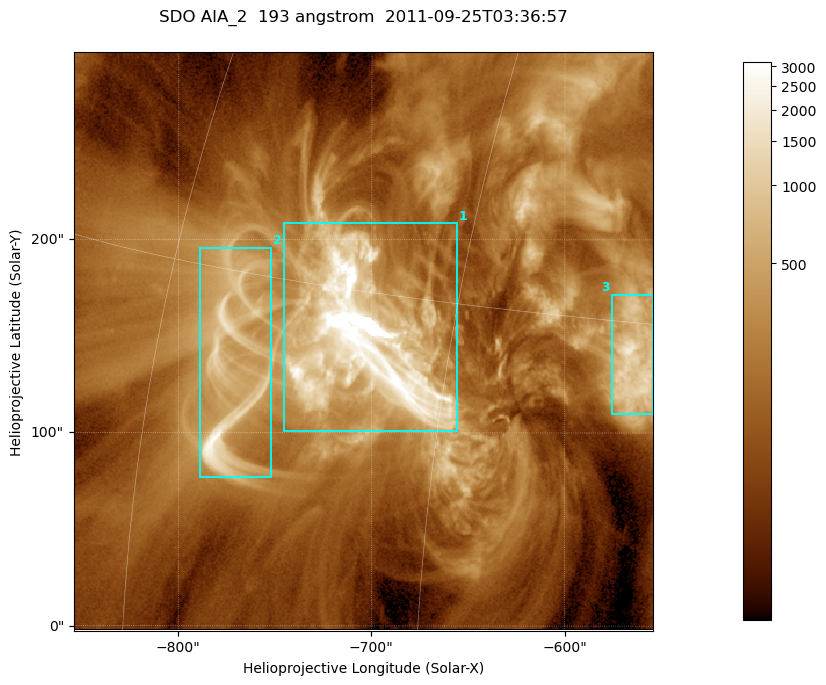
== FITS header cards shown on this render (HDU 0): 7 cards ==
TELESCOP= 'SDO     '           /
INSTRUME= 'AIA_2   '           /
WAVELNTH=                  193 /
WAVEUNIT= 'angstrom'           /
DATE-OBS= '2011-09-25T03:36:57.93' /
CTYPE1  = 'HPLN-TAN'           /
CTYPE2  = 'HPLT-TAN'           /

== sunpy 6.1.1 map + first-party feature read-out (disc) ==
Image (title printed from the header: SDO AIA_2  193 angstrom  2011-09-25T03:36:57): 499 x 499 px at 0.601 arcsec/px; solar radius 957 arcsec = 1592 px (partial field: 3.1% of the solar disc is inside the frame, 100% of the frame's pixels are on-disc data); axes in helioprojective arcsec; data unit not stated in the header (colour bar unlabelled)
Orientation: roll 0.0577 deg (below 1 deg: not rotated)
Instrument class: DISC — disc imager (sunpy class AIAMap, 193 A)
Bright regions (active regions / flare kernels): reference = the on-disc median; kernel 5 px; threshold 5 sigma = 546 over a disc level ~161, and >= 1.15x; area >= 249 px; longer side >= 6 px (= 3.6 arcsec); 3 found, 3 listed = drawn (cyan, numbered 1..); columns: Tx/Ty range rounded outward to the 2 arcsec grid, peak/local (2 s.f.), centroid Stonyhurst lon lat
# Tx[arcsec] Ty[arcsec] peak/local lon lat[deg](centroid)
1 -746..-656 100..210 102 -49 +13
2 -790..-752 76..196 16 -56 +12
3 -576..-554 110..172 11 -37 +14